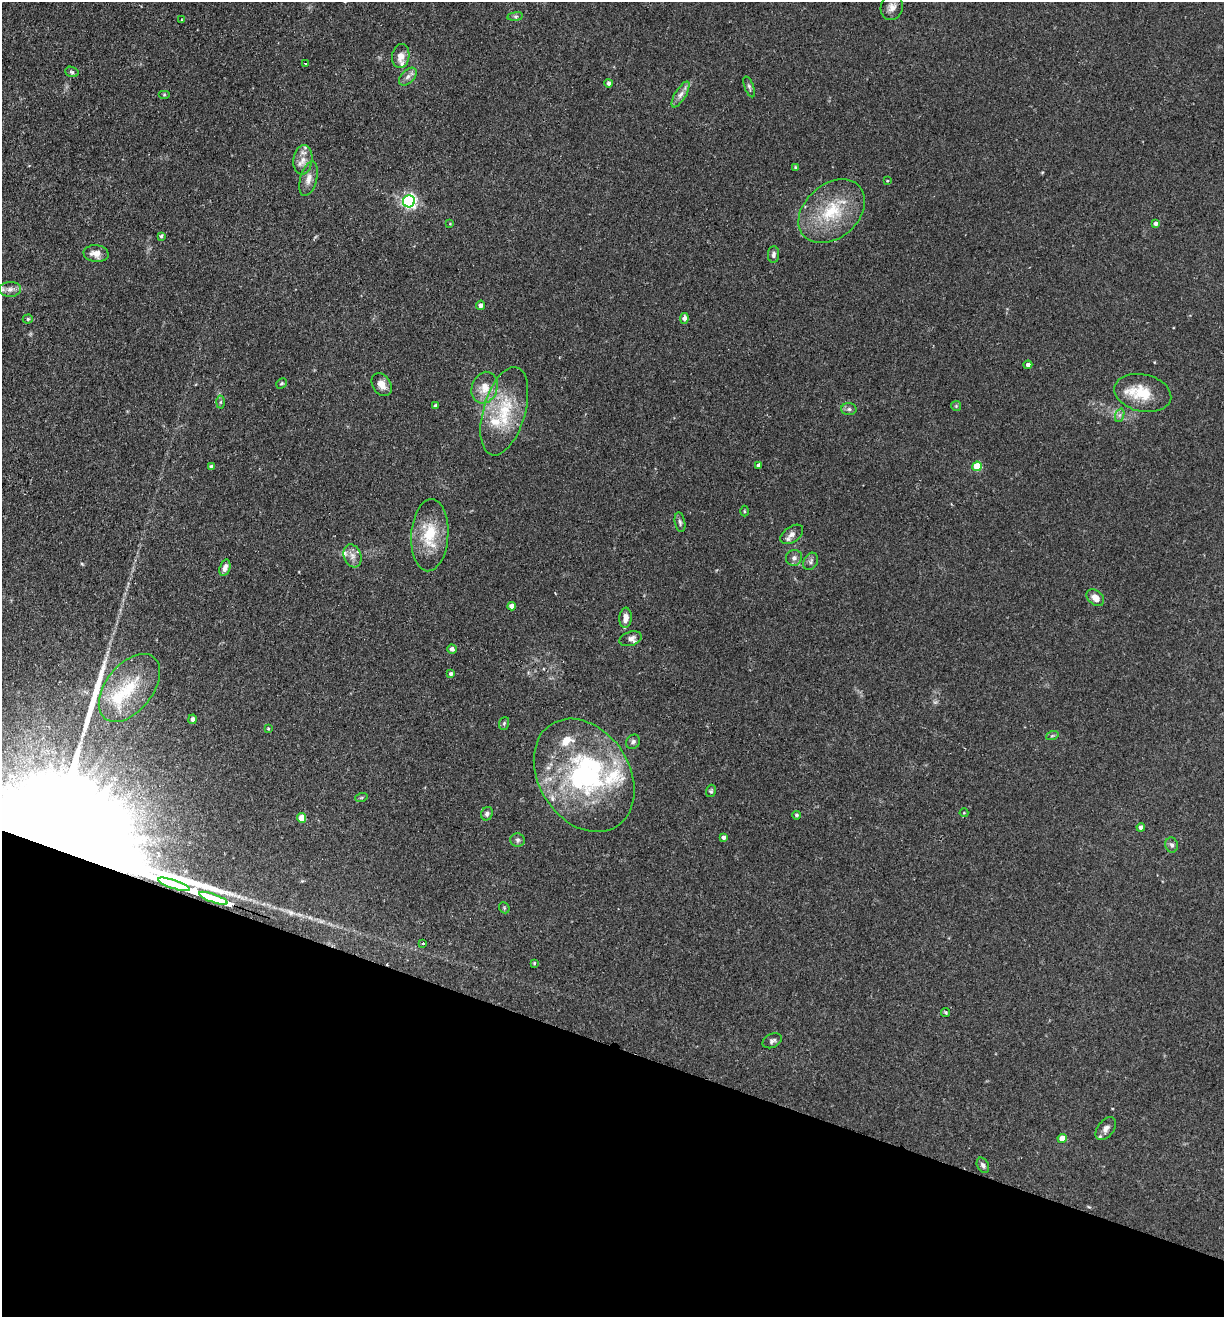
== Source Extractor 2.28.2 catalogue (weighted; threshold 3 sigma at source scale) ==
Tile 15 of 4 x 4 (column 3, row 4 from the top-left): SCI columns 2759-3980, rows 21-1335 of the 5389 x 5300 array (HDU 1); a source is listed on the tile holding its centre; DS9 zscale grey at full resolution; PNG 1226 x 1319 px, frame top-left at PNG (2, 2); each listed source drawn as its Kron ellipse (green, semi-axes under 4 px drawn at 4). Shown black and unused: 21% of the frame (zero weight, under 2 of 3 exposures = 3% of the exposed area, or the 3 px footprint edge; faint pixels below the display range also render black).
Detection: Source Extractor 2.28.2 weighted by HDU 2 'WHT'; one run over the whole footprint, this tile lists its part. Background 0.0897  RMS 0.0061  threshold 0.0274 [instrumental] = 3 sigma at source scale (4.5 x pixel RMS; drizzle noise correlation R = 1.50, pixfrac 1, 0.05/0.05 arcsec/px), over >= 5 px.
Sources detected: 94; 2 inside a brighter object's white glare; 2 long thin detections or spike segments (spike, bleed or trail) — neither listed nor drawn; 9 inside a brighter listed object's ellipse — not listed separately; the other 81 listed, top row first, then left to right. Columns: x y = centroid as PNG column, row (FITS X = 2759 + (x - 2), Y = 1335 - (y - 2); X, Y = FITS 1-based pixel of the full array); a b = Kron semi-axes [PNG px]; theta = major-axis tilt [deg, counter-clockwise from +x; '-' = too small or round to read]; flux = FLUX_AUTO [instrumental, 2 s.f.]
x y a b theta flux
892 7 12 11 - 3.9
515 16 8 4 8 1.1
182 20 2 2 - 0.53
401 56 12 8 80 4.6
305 63 3 2 - 0.47
72 72 7 5 -18 0.99
408 77 11 6 45 2.5
609 83 4 4 - 1.8
749 87 11 4 -70 1.4
681 94 14 5 59 3.2
164 95 6 4 0 0.6
303 160 15 9 83 4.9
796 168 4 3 - 0.9
309 179 18 8 75 4.3
887 181 4 3 - 0.44
409 201 6 6 - 140
832 211 37 27 41 31
1155 223 4 4 - 1.8
450 224 4 3 - 0.43
161 236 4 3 - 1.1
96 254 12 8 -5 5.2
773 255 8 5 88 1.8
10 289 11 7 2 3.1
481 305 5 4 - 2.4
684 318 5 4 - 2.5
28 319 5 4 - 0.97
1028 365 4 4 - 1.9
281 383 6 4 43 0.8
382 385 12 9 -56 5.2
485 388 16 12 71 8.6
1143 393 29 18 -12 17
220 402 6 4 89 0.87
435 405 3 3 - 0.86
956 406 5 5 - 0.69
849 409 7 6 - 1.5
504 411 45 21 74 31
1120 415 7 4 71 1.3
759 465 4 3 - 2
977 466 5 5 - 17
211 467 4 4 - 2.2
744 511 5 3 - 0.52
680 522 10 5 -79 1.5
792 534 13 7 36 3.1
430 535 36 18 86 22
352 556 12 8 -70 3.5
794 558 8 8 - 2.4
811 561 9 6 63 1.7
225 568 8 5 72 2.8
1095 598 10 7 -39 4.7
512 606 4 4 - 3
625 618 10 6 85 4
631 639 11 7 18 2.5
452 649 5 4 - 2.4
451 674 4 3 - 1.5
129 688 39 23 51 31
192 719 5 4 - 1.9
504 723 6 5 - 0.87
268 729 4 4 - 0.56
1052 736 6 4 19 0.89
633 742 8 6 45 1.5
584 775 61 45 -57 100
711 791 6 5 - 0.89
361 798 6 4 18 0.68
964 813 4 4 - 0.52
487 814 7 6 - 1.6
796 815 4 4 - 0.96
302 818 5 4 - 10
1141 827 4 4 - 2
724 837 4 4 - 2.1
518 840 7 6 - 1.4
1172 845 7 6 - 1.6
174 884 17 3 -19 2500
213 898 15 3 -20 1600
504 908 6 5 - 0.74
423 943 3 2 - 1.6
534 963 4 4 - 0.69
945 1012 5 3 - 0.76
772 1041 10 7 27 1.8
1106 1128 13 8 52 3.2
1062 1139 4 4 - 7.3
983 1165 8 5 -63 1.7
Overlapping masked pixels (flux is a lower limit): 2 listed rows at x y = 174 884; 213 898